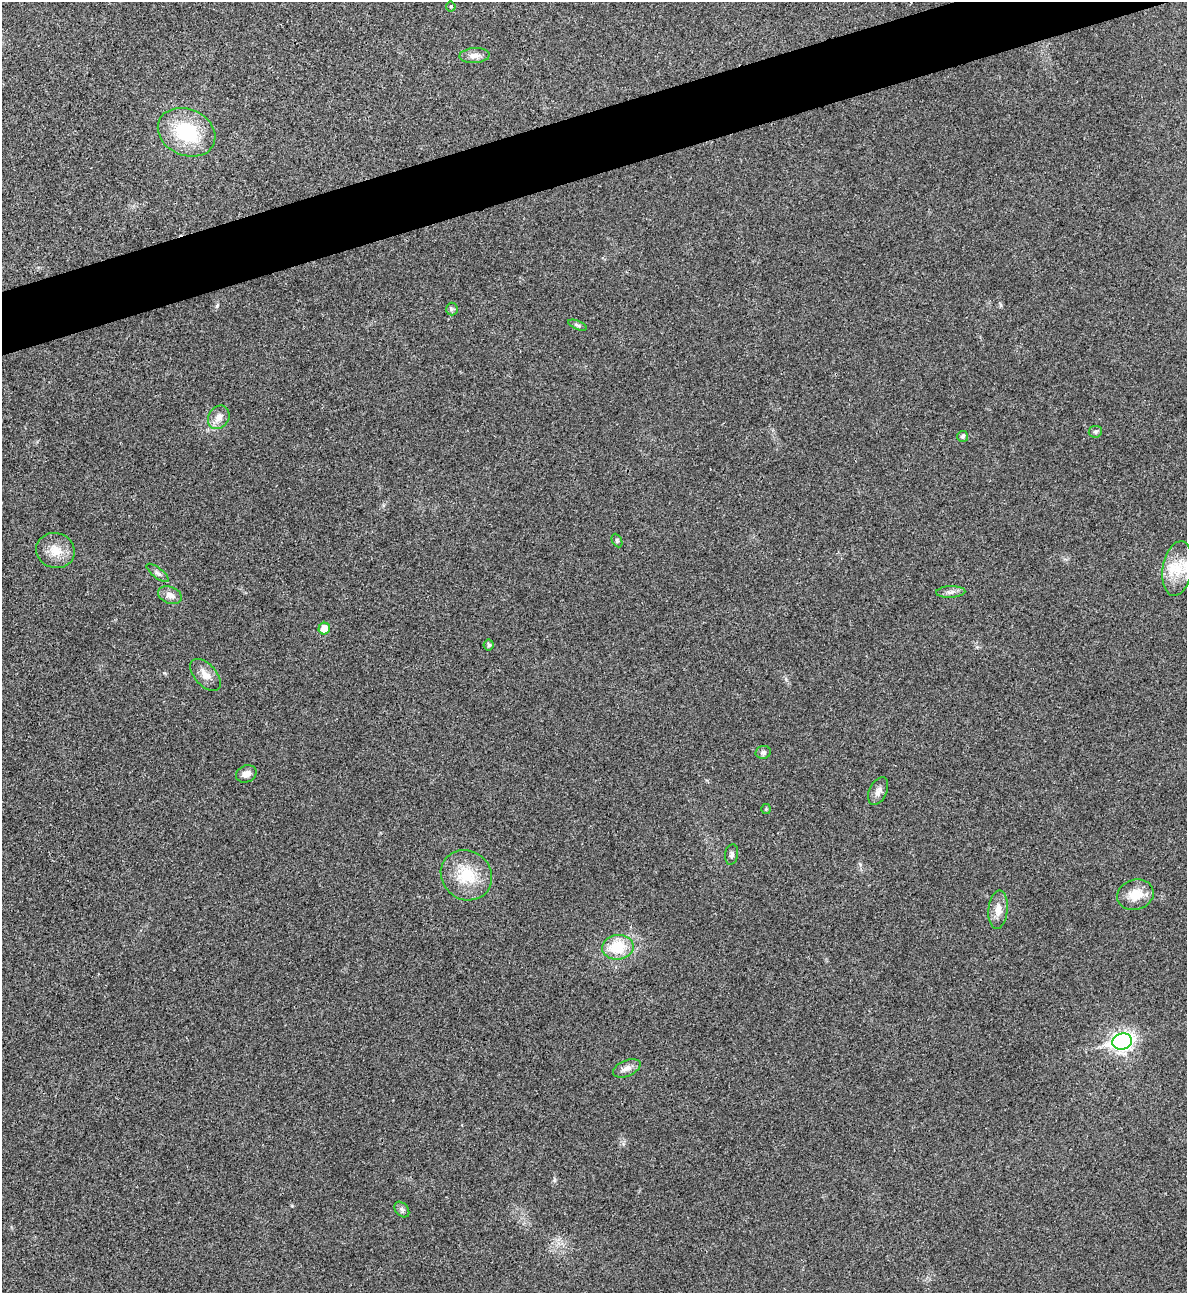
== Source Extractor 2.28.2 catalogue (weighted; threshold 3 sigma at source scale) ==
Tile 10 of 4 x 4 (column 2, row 3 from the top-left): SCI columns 1451-2635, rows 1293-2583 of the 5151 x 5169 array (HDU 1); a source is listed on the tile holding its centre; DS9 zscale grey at full resolution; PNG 1189 x 1295 px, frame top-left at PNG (2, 2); each listed source drawn as its Kron ellipse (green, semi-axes under 4 px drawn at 4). Shown black and unused: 4% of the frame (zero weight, under 3 of 4 exposures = <1% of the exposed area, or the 3 px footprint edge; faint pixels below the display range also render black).
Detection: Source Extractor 2.28.2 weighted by HDU 2 'WHT'; one run over the whole footprint, this tile lists its part. Background 0.031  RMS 0.0046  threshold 0.0208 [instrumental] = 3 sigma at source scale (4.5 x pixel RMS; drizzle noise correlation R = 1.50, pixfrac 1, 0.05/0.05 arcsec/px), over >= 5 px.
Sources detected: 30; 1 inside a brighter listed object's ellipse — not listed separately; the other 29 listed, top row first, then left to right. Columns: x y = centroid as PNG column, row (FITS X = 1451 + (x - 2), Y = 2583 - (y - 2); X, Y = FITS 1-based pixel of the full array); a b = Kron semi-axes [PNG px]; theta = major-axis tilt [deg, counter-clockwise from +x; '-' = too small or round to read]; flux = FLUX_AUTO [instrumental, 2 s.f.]
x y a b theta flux
451 6 5 5 - 0.75
475 56 15 7 3 2.9
187 132 30 23 -25 28
452 309 6 6 - 0.92
578 325 10 3 -23 0.86
219 417 12 10 56 3.7
1095 432 6 5 - 0.9
963 436 5 5 - 1.2
617 540 7 4 -64 0.77
55 551 19 17 -17 7.6
1177 568 27 15 80 13
158 573 13 5 -38 1.5
951 592 14 5 3 2
170 595 12 8 -22 3
324 629 6 5 - 6
489 645 5 5 - 0.99
205 675 19 11 -47 4.3
763 752 7 6 - 1.4
246 774 10 8 24 3.2
878 791 15 8 65 2.6
766 809 5 5 - 0.6
732 854 10 6 80 1.4
466 875 26 24 -39 17
1135 895 18 15 17 7.8
998 910 19 9 84 4.7
618 947 16 12 8 14
1122 1042 10 8 18 200
627 1068 15 8 22 3
402 1209 9 6 -49 1.4
Unlisted compact peaks at least as high as the median listed source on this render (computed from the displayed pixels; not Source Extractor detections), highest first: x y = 217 306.